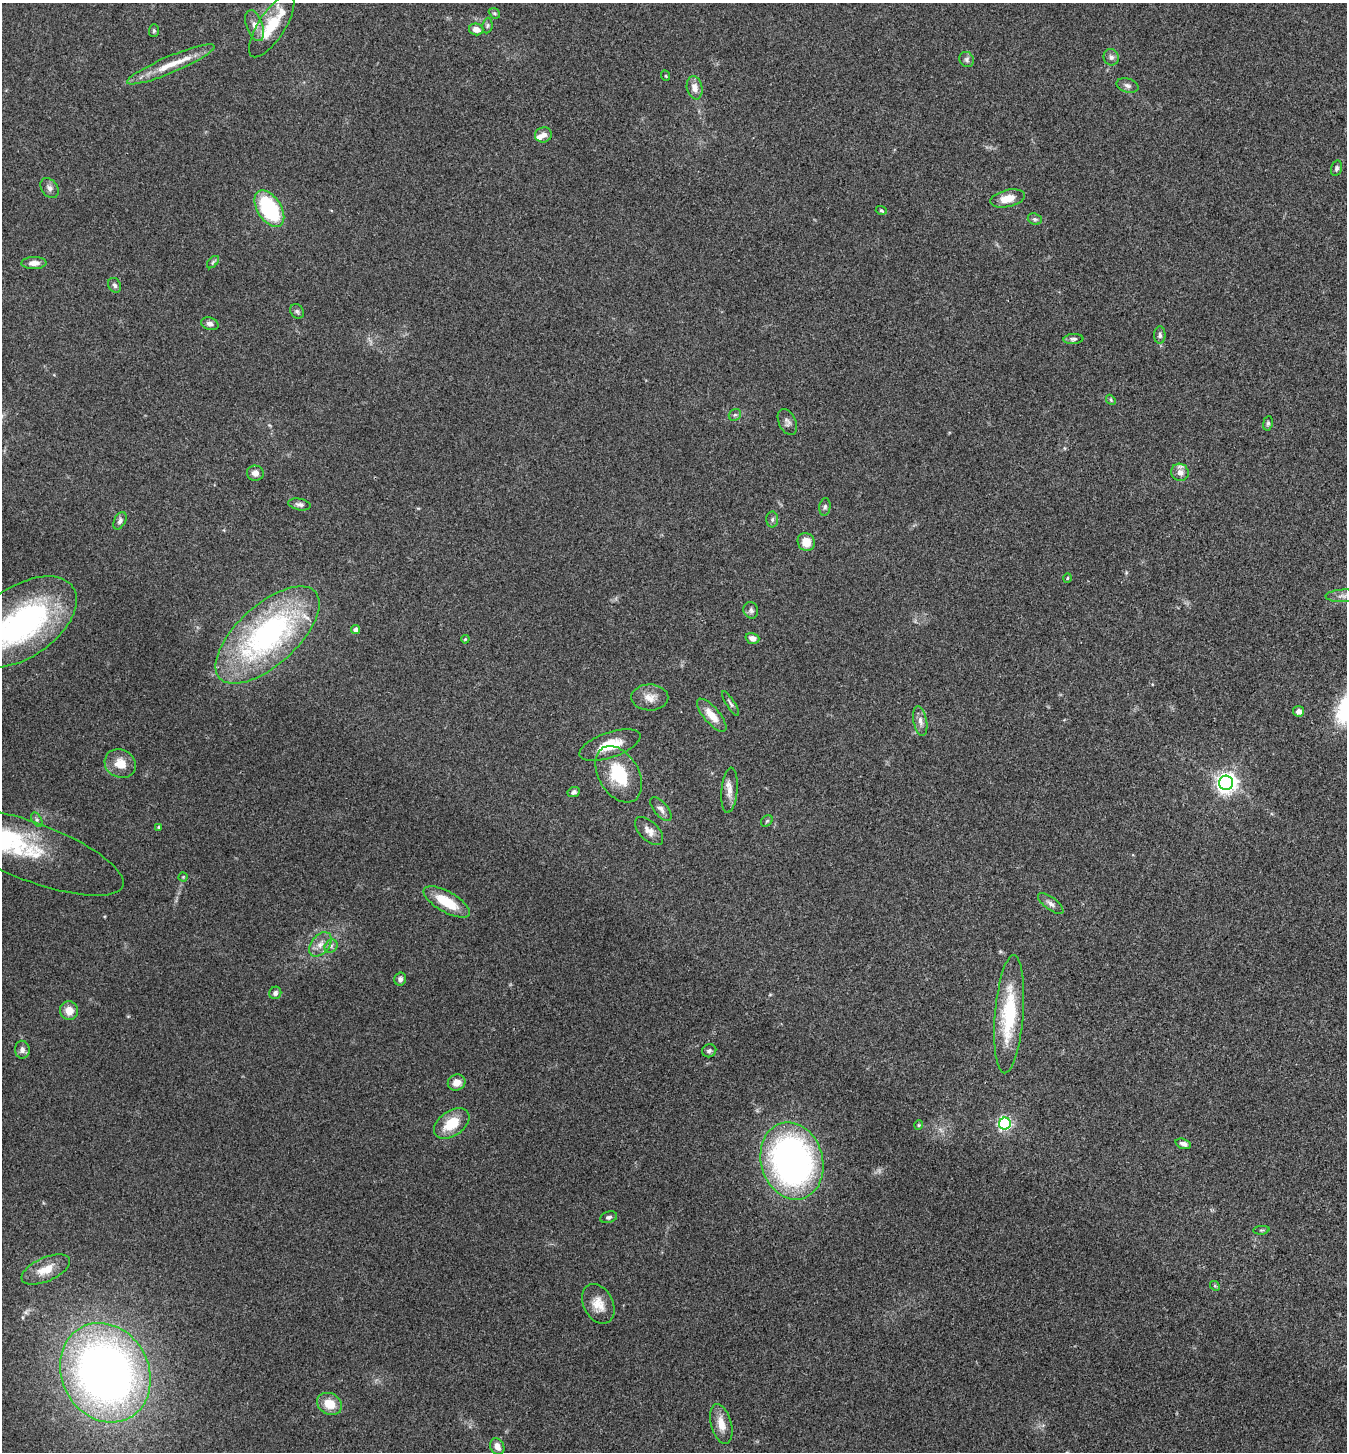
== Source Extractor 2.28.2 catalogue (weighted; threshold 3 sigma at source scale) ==
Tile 6 of 4 x 4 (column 2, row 2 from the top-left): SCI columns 1492-2836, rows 2902-4351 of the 5811 x 5804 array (HDU 1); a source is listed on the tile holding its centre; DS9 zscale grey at full resolution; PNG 1349 x 1454 px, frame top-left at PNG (2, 3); each listed source drawn as its Kron ellipse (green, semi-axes under 4 px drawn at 4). Shown black and unused: <1% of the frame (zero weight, under 3 of 4 exposures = <1% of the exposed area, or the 3 px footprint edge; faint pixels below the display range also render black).
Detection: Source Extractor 2.28.2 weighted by HDU 2 'WHT'; one run over the whole footprint, this tile lists its part. Background 0.0798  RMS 0.0056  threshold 0.0251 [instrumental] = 3 sigma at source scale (4.5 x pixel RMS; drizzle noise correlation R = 1.50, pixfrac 1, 0.05/0.05 arcsec/px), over >= 5 px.
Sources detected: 93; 2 inside a brighter object's white glare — neither listed nor drawn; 3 inside a brighter listed object's ellipse — not listed separately; the other 88 listed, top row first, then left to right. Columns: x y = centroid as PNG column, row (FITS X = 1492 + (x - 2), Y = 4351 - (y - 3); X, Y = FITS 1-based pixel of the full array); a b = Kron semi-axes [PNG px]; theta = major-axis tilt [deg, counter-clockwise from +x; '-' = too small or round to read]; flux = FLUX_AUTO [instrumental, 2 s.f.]
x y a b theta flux
494 13 6 4 -42 0.82
255 26 16 8 -70 4.2
272 26 36 13 57 21
487 26 8 5 83 1.1
476 29 7 6 - 4.2
154 31 6 5 - 0.87
1111 57 8 7 - 2.2
967 59 8 7 - 1.7
171 64 47 8 23 14
666 76 5 3 - 0.51
1127 86 11 7 -17 2.2
695 88 12 7 -78 4.5
543 135 8 7 - 3.3
1336 168 8 5 74 1.4
49 188 11 8 -53 2.4
1008 198 18 8 13 8.2
269 209 20 12 -57 49
881 210 6 4 -18 0.68
1035 219 7 5 -20 1.3
213 262 7 4 46 1
34 263 12 6 2 3.7
115 285 7 6 - 1.5
297 311 8 6 -55 1.3
210 324 9 6 -18 2.2
1160 335 8 6 -89 1.6
1073 339 10 5 4 1.5
1111 400 5 4 - 0.7
735 415 6 5 - 1.1
787 422 14 8 -65 2.5
1268 423 7 5 81 1.1
1180 472 9 8 - 3.9
255 473 8 7 - 3.2
300 504 11 5 -10 1.9
825 507 9 5 83 1.4
772 520 8 6 89 1.4
120 521 9 5 61 1.8
806 542 9 8 - 7.5
1067 578 5 3 - 0.48
1343 596 17 6 3 3.2
751 610 8 7 - 1.7
22 622 62 35 34 130
356 630 4 4 - 3.1
267 635 64 30 42 140
752 638 7 5 -18 3.3
465 639 4 3 - 0.55
650 697 18 13 -1 6.3
730 704 14 4 -57 1.4
1299 711 5 5 - 3
712 715 21 8 -50 8.5
920 721 15 6 -79 3.2
610 745 32 12 19 14
120 764 16 14 -27 8.8
619 774 31 20 -59 26
1226 783 7 7 - 320
730 790 23 8 85 4.9
574 792 6 5 - 1.7
661 809 14 7 -51 2.8
37 820 8 4 -59 1.3
767 821 6 5 - 0.88
158 827 4 4 - 0.55
649 831 17 9 -44 4.4
33 852 96 29 -21 42
183 877 4 4 - 0.5
447 902 26 10 -30 18
1051 904 15 6 -36 2.6
320 944 14 9 50 4.7
331 946 7 6 - 1.6
400 979 6 6 - 1.7
275 993 6 6 - 1.9
69 1011 9 9 - 6.6
1009 1014 59 14 85 40
22 1050 9 7 -87 2.7
709 1051 7 6 - 1.3
457 1082 9 8 - 4.9
452 1123 20 12 35 15
1005 1124 6 6 - 110
919 1125 5 4 - 0.67
1183 1144 8 5 -18 2.1
792 1161 39 31 -74 220
609 1217 8 5 18 1.5
1261 1230 8 3 5 0.75
46 1269 26 12 24 10
1215 1286 5 4 - 0.72
598 1304 21 15 -61 8.4
105 1373 51 43 -62 400
329 1404 13 10 -27 9.5
721 1424 20 10 -75 7.3
497 1446 8 7 - 3.9
Isophote crosses this tile's border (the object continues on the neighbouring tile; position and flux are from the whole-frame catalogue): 2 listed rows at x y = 1343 596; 22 622